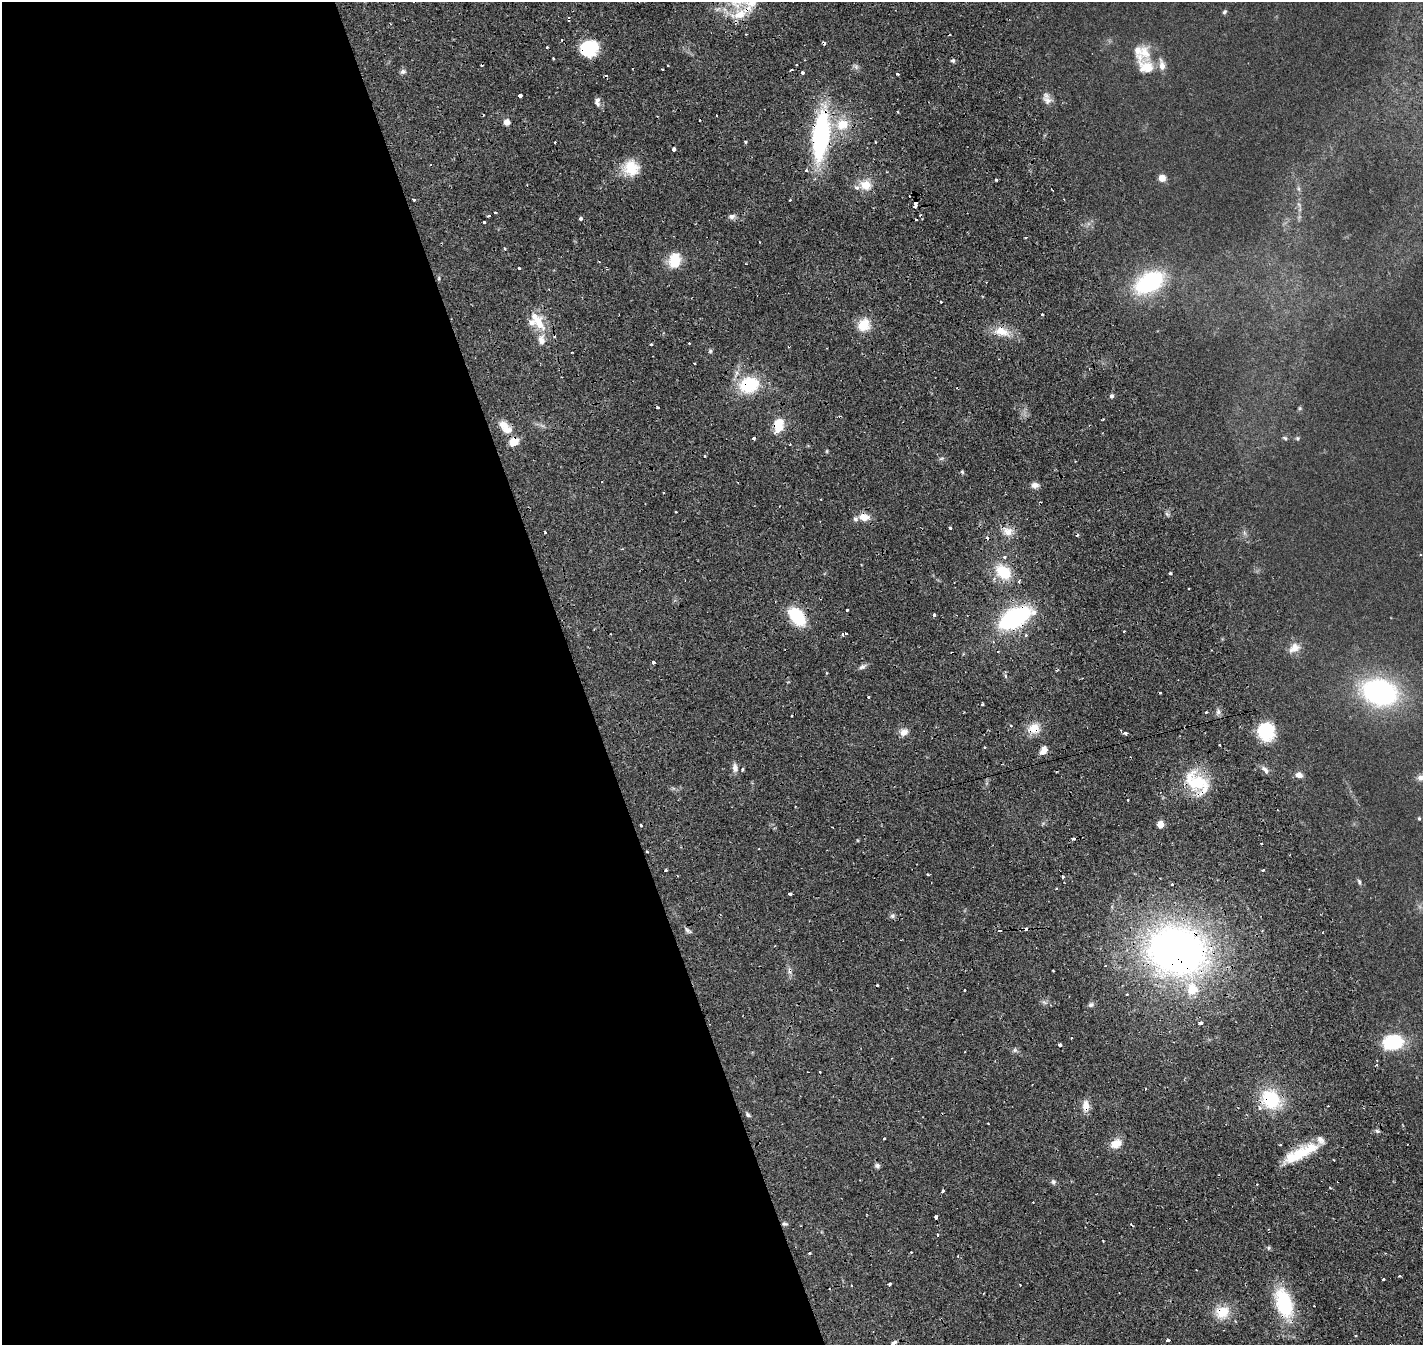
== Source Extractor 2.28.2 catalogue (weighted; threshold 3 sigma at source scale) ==
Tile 9 of 4 x 4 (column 1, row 3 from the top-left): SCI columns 263-1683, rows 1814-3156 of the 6204 x 6198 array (HDU 1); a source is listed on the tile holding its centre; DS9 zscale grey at full resolution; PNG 1425 x 1347 px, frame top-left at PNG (2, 2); no overlay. Shown black and unused: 41% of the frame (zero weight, under 2 of 4 exposures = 12% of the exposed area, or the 3 px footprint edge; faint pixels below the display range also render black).
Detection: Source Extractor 2.28.2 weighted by HDU 2 'WHT'; one run over the whole footprint, this tile lists its part. Background 0.132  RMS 0.0062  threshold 0.0281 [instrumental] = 3 sigma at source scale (4.5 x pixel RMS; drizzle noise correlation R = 1.50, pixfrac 1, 0.05/0.05 arcsec/px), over >= 5 px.
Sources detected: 191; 33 cosmic-ray / hot-pixel residue — not listed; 11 inside a brighter listed object's ellipse — not listed separately; the other 147 listed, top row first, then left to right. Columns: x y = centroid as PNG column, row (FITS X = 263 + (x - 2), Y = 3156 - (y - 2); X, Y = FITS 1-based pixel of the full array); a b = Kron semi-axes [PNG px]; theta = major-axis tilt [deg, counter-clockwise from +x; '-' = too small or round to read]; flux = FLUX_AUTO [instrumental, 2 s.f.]
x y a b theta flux
1224 12 6 5 - 0.92
740 14 26 16 46 15
569 19 7 3 88 0.84
589 48 18 15 21 26
953 61 6 5 - 1.1
1146 67 28 18 -49 13
791 70 3 2 - 0.63
403 72 7 5 7 1.3
803 72 3 3 - 3.8
898 74 3 3 - 1.2
520 96 4 3 - 3.8
1047 100 12 10 -44 3.4
597 101 11 6 88 2.3
507 122 4 4 - 9.2
842 124 16 14 24 12
821 136 39 13 83 100
745 142 3 3 - 0.74
875 142 3 2 - 0.72
674 149 4 3 - 5.4
631 168 19 16 -56 14
806 170 3 3 - 0.99
1162 178 6 5 - 5.9
996 180 3 3 - 1
865 185 12 12 - 7.5
413 200 3 2 - 0.75
790 200 3 2 - 0.73
915 204 6 3 -89 5.8
1299 205 9 4 -55 1.2
732 216 8 6 25 2
581 218 4 3 - 1.3
484 222 3 3 - 1.4
1026 237 3 3 - 1.1
505 248 3 3 - 1.2
675 260 17 12 82 14
519 268 3 3 - 2.1
439 278 6 3 72 0.72
1149 282 26 16 30 63
1042 314 3 2 - 0.5
537 320 34 11 -56 13
864 325 15 13 56 10
1001 331 20 12 -17 9.3
689 343 3 2 - 0.54
651 344 3 3 - 0.89
710 351 5 5 - 0.9
694 363 2 2 - 0.53
749 385 22 17 14 28
1112 396 6 5 - 1.1
1300 408 6 5 - 0.71
778 425 18 11 76 11
507 430 15 9 -9 5.6
754 438 3 3 - 1.3
1285 438 7 5 -42 0.94
1297 438 6 6 - 0.9
513 442 10 8 37 7.5
705 456 3 2 - 0.63
962 472 5 4 - 0.76
1035 485 10 7 -4 2.6
676 512 3 2 - 0.83
864 517 15 10 -9 6.2
950 528 3 3 - 1.1
1008 531 13 12 - 5.7
545 532 3 2 - 0.59
1004 557 4 4 - 0.81
1003 572 15 12 -40 19
1170 574 3 3 - 0.86
847 610 3 3 - 1.2
934 615 3 3 - 2.7
797 617 16 10 -51 34
1015 618 22 11 28 99
1124 631 3 2 - 1.2
845 633 3 3 - 2.2
843 634 3 3 - 2.3
1026 635 4 3 - 1.2
1294 648 16 10 38 5.3
654 663 4 3 - 2.2
862 667 10 6 29 1.8
827 673 3 2 - 0.77
1005 676 5 4 - 1
1379 692 31 22 -14 100
868 697 3 2 - 0.78
982 704 3 3 - 0.83
1206 712 3 3 - 0.55
1218 712 6 5 - 1.4
1034 728 15 12 18 7.7
1266 731 15 13 -75 32
904 732 11 9 30 3.4
1125 733 4 3 - 1.5
1219 745 2 2 - 0.62
1043 751 11 7 54 3.5
735 768 10 7 -81 2.9
743 769 4 3 - 1
1265 770 12 5 -51 2.2
1299 775 8 7 - 3
1421 777 10 10 - 3
1198 782 34 20 -31 25
1128 800 3 2 - 0.55
795 806 3 2 - 0.47
1419 818 5 4 - 0.65
1160 824 5 4 - 13
641 825 3 3 - 1.2
647 851 3 2 - 0.62
666 870 3 3 - 0.8
1263 870 3 3 - 0.95
928 875 3 3 - 1.4
1063 877 3 3 - 0.99
1359 882 7 4 -74 1.2
1172 884 3 3 - 1
790 893 3 3 - 1.3
892 916 6 4 46 1.2
687 930 11 4 -35 1.6
1000 930 4 3 - 2.6
1177 951 53 42 -14 310
1053 971 3 2 - 0.5
964 990 2 2 - 0.64
1126 994 3 3 - 1.4
1091 1005 7 5 21 1.4
1201 1023 5 3 - 2
1393 1042 18 13 5 35
1059 1045 3 3 - 6.8
1015 1050 6 6 - 1.2
1376 1065 4 4 - 0.68
1271 1099 14 12 -65 39
1086 1106 14 8 -89 5.2
1260 1108 6 5 - 1.7
748 1115 6 5 - 1.1
988 1123 3 2 - 0.84
1377 1131 6 5 - 1
1116 1144 14 10 28 6.7
1304 1152 41 13 26 21
877 1166 7 6 - 1.5
1053 1182 7 5 -68 1.3
1330 1188 3 2 - 0.5
943 1191 3 3 - 1.4
936 1217 4 3 - 2.1
784 1224 7 3 -8 0.97
937 1235 3 3 - 1.3
1268 1248 6 4 90 0.79
911 1252 2 2 - 0.58
809 1253 3 3 - 0.81
957 1256 2 2 - 0.59
1399 1276 3 3 - 0.61
1383 1279 3 3 - 1.1
889 1284 3 3 - 1
1284 1304 22 12 -76 47
1222 1311 18 15 39 12
1168 1340 4 3 - 1.5
894 1343 6 4 23 2.4
Overlapping masked pixels (flux is a lower limit): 18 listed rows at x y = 740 14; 569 19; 589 48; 821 136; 915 204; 749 385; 778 425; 513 442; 797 617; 1015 618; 1034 728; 1198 782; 1177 951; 1271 1099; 1086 1106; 1304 1152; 1284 1304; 1222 1311
Isophote crosses this tile's border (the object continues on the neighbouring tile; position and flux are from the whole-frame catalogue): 1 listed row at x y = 1421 777